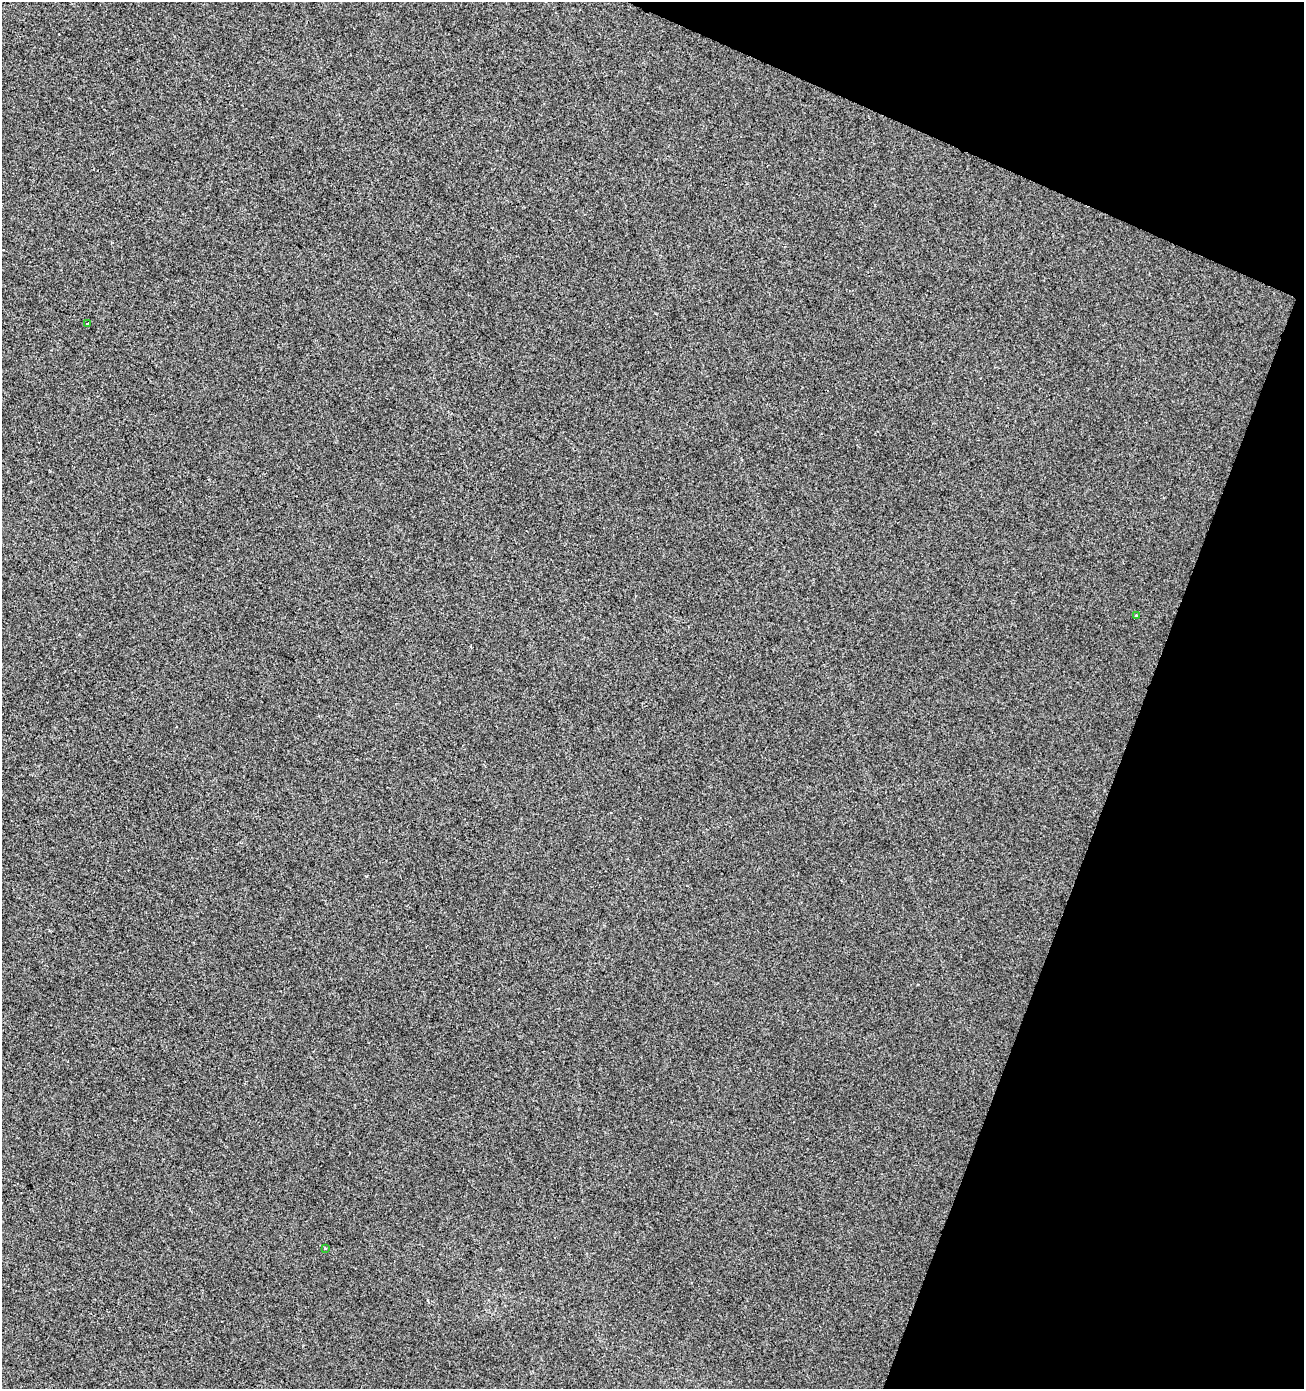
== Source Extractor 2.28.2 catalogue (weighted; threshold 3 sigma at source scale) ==
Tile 8 of 4 x 4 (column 4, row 2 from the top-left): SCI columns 4180-5481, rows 2776-4162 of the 5692 x 5559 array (HDU 1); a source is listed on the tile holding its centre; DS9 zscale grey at full resolution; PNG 1306 x 1391 px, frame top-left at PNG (2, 2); each listed source drawn as its Kron ellipse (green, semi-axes under 4 px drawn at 4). Shown black and unused: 19% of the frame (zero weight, under 2 of 3 exposures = <1% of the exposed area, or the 3 px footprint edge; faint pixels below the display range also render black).
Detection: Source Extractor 2.28.2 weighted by HDU 2 'WHT'; one run over the whole footprint, this tile lists its part. Background 1.46e-04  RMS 0.0056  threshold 0.0254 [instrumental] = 3 sigma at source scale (4.5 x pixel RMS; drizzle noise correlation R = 1.50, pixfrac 1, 0.0396/0.0396 arcsec/px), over >= 5 px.
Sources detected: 3; all 3 listed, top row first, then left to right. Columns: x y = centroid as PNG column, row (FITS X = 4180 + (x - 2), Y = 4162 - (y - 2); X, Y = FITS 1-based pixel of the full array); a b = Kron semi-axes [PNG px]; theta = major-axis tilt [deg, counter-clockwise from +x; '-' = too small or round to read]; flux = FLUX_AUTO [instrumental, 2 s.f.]
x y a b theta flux
88 324 3 3 - 2.5
1137 615 3 2 - 0.8
325 1248 3 3 - 0.55